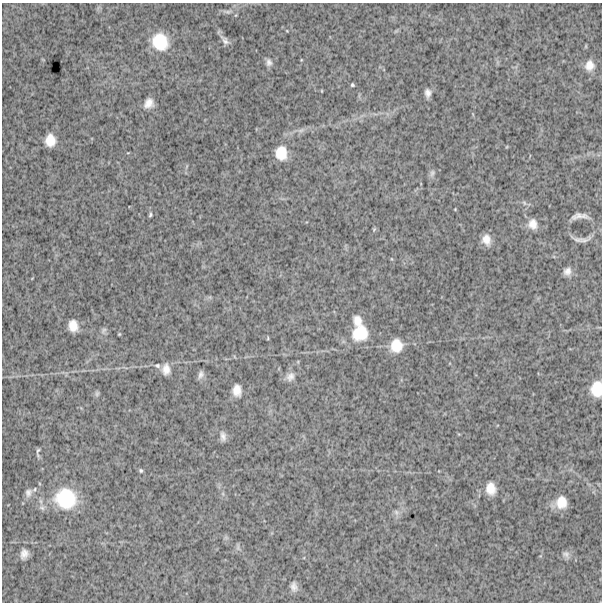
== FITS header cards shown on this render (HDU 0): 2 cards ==
NAXIS1  =                  600
NAXIS2  =                  600

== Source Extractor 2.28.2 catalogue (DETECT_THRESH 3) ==
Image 600 x 600 px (HDU 0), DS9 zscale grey, 1 PNG px = 1 image px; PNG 604 x 604 px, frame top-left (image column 1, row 600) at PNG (2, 3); no overlay
Background 1630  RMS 240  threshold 730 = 3 sigma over >= 5 px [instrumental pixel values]
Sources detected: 48; all 48 listed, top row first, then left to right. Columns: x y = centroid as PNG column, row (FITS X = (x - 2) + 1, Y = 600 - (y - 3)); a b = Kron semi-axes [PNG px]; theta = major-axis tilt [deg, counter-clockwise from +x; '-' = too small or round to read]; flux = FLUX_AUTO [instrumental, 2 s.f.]
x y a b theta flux
227 12 15 6 1 64000
225 40 15 7 -52 84000
160 42 18 16 -60 530000
269 62 10 7 -83 65000
589 65 12 11 - 150000
352 85 4 3 - 22000
322 91 3 2 - 12000
428 93 8 5 -89 79000
149 103 11 9 51 140000
301 130 11 5 12 68000
50 140 12 9 -89 230000
281 153 15 12 -85 290000
432 173 10 7 63 51000
524 203 7 5 -59 35000
455 209 3 3 - 12000
150 215 6 4 84 27000
580 216 16 5 2 110000
533 224 12 10 -74 150000
374 229 6 4 46 22000
486 240 11 8 -75 150000
577 240 16 7 -14 78000
567 271 9 8 - 93000
357 320 12 10 -72 160000
73 326 12 9 -77 190000
103 331 10 6 60 56000
360 333 20 18 45 460000
119 334 3 3 - 15000
268 338 5 3 - 16000
396 346 15 13 82 290000
157 366 8 6 -24 45000
166 369 12 8 90 130000
201 375 10 6 67 66000
290 376 12 11 - 110000
597 389 14 10 87 320000
237 390 12 9 -85 160000
97 393 8 6 75 35000
223 436 11 6 -85 79000
38 452 10 3 89 37000
141 470 5 5 - 26000
491 489 14 10 -84 200000
28 493 12 9 74 89000
66 498 25 24 - 870000
561 502 13 11 83 250000
396 512 9 8 - 60000
238 547 10 4 86 33000
24 554 11 8 75 110000
566 554 11 8 -38 66000
294 587 11 8 -78 91000
At the frame edge (FLAGS 8, measured only in part): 1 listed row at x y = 597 389